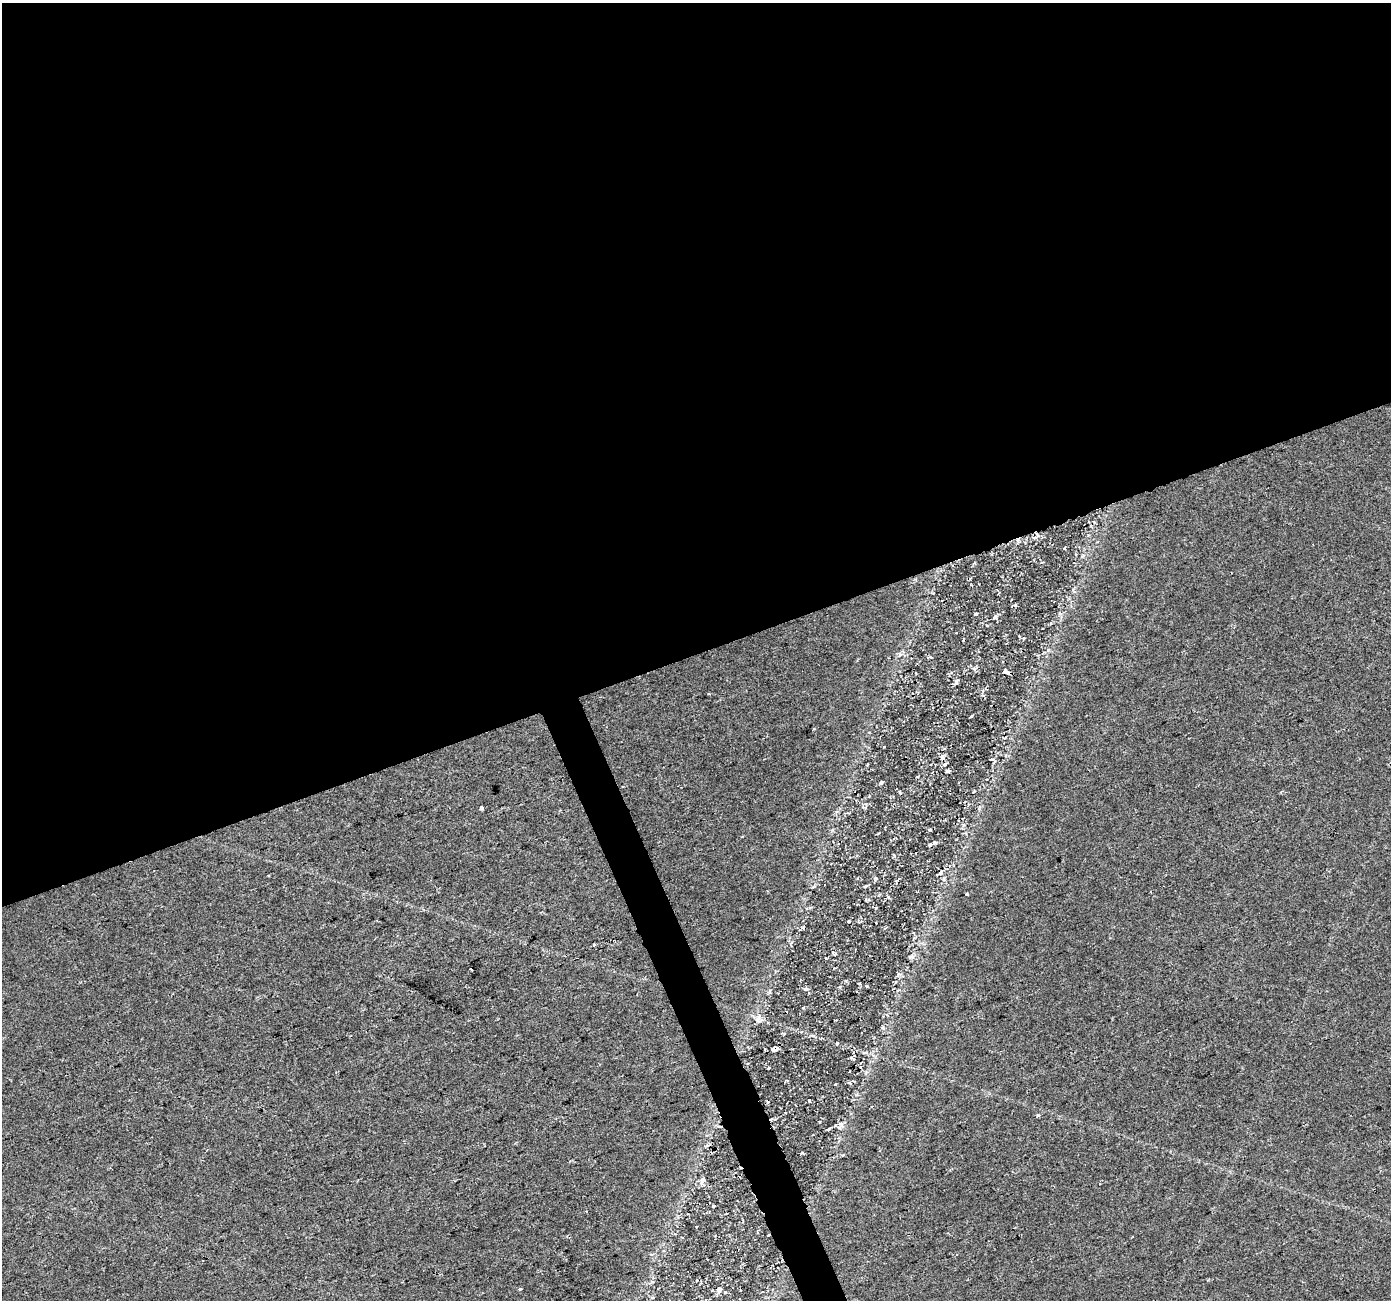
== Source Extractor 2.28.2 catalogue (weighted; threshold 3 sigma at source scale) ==
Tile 2 of 4 x 4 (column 2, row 1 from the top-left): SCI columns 1390-2778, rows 3973-5270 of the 5558 x 5405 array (HDU 1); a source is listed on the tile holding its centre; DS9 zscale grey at full resolution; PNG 1393 x 1302 px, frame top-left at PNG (2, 3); no overlay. Shown black and unused: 52% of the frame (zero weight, under 2 of 3 exposures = <1% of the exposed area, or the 3 px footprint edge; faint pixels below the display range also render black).
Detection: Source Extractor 2.28.2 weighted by HDU 2 'WHT'; one run over the whole footprint, this tile lists its part. Background 0.0289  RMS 0.0048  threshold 0.0215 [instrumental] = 3 sigma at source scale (4.5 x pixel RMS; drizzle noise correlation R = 1.50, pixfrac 1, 0.0396/0.0396 arcsec/px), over >= 5 px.
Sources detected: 32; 3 cosmic-ray / hot-pixel residue — not listed; the other 29 listed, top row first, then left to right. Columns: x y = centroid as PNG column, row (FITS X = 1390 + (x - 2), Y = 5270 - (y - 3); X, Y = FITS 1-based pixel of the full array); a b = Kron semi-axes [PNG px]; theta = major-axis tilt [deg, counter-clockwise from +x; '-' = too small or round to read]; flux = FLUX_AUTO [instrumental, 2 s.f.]
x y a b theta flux
1018 540 7 4 -73 0.93
976 614 4 3 - 0.61
995 617 7 5 48 0.92
1006 672 5 3 - 4.9
956 682 6 5 - 0.88
942 757 5 4 - 2.4
948 771 5 3 - 0.97
881 782 4 4 - 0.73
900 792 5 3 - 0.53
481 808 4 3 - 1.8
935 843 6 4 2 0.82
865 886 5 3 - 0.67
967 894 3 3 - 0.88
849 921 3 3 - 0.46
594 945 4 3 - 1.3
911 957 10 4 11 1.1
471 969 3 3 - 2.4
806 989 6 5 - 1.1
758 1019 12 9 -46 2.9
837 1043 4 3 - 0.45
775 1049 7 5 11 2.2
1038 1115 5 3 - 0.51
840 1124 9 4 -7 1.2
802 1153 5 3 - 0.5
702 1180 10 6 53 1.9
713 1206 3 3 - 0.6
520 1289 3 3 - 3.7
719 1290 3 3 - 3.4
725 1292 4 3 - 0.46
Overlapping masked pixels (flux is a lower limit): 3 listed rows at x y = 1018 540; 1006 672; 775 1049